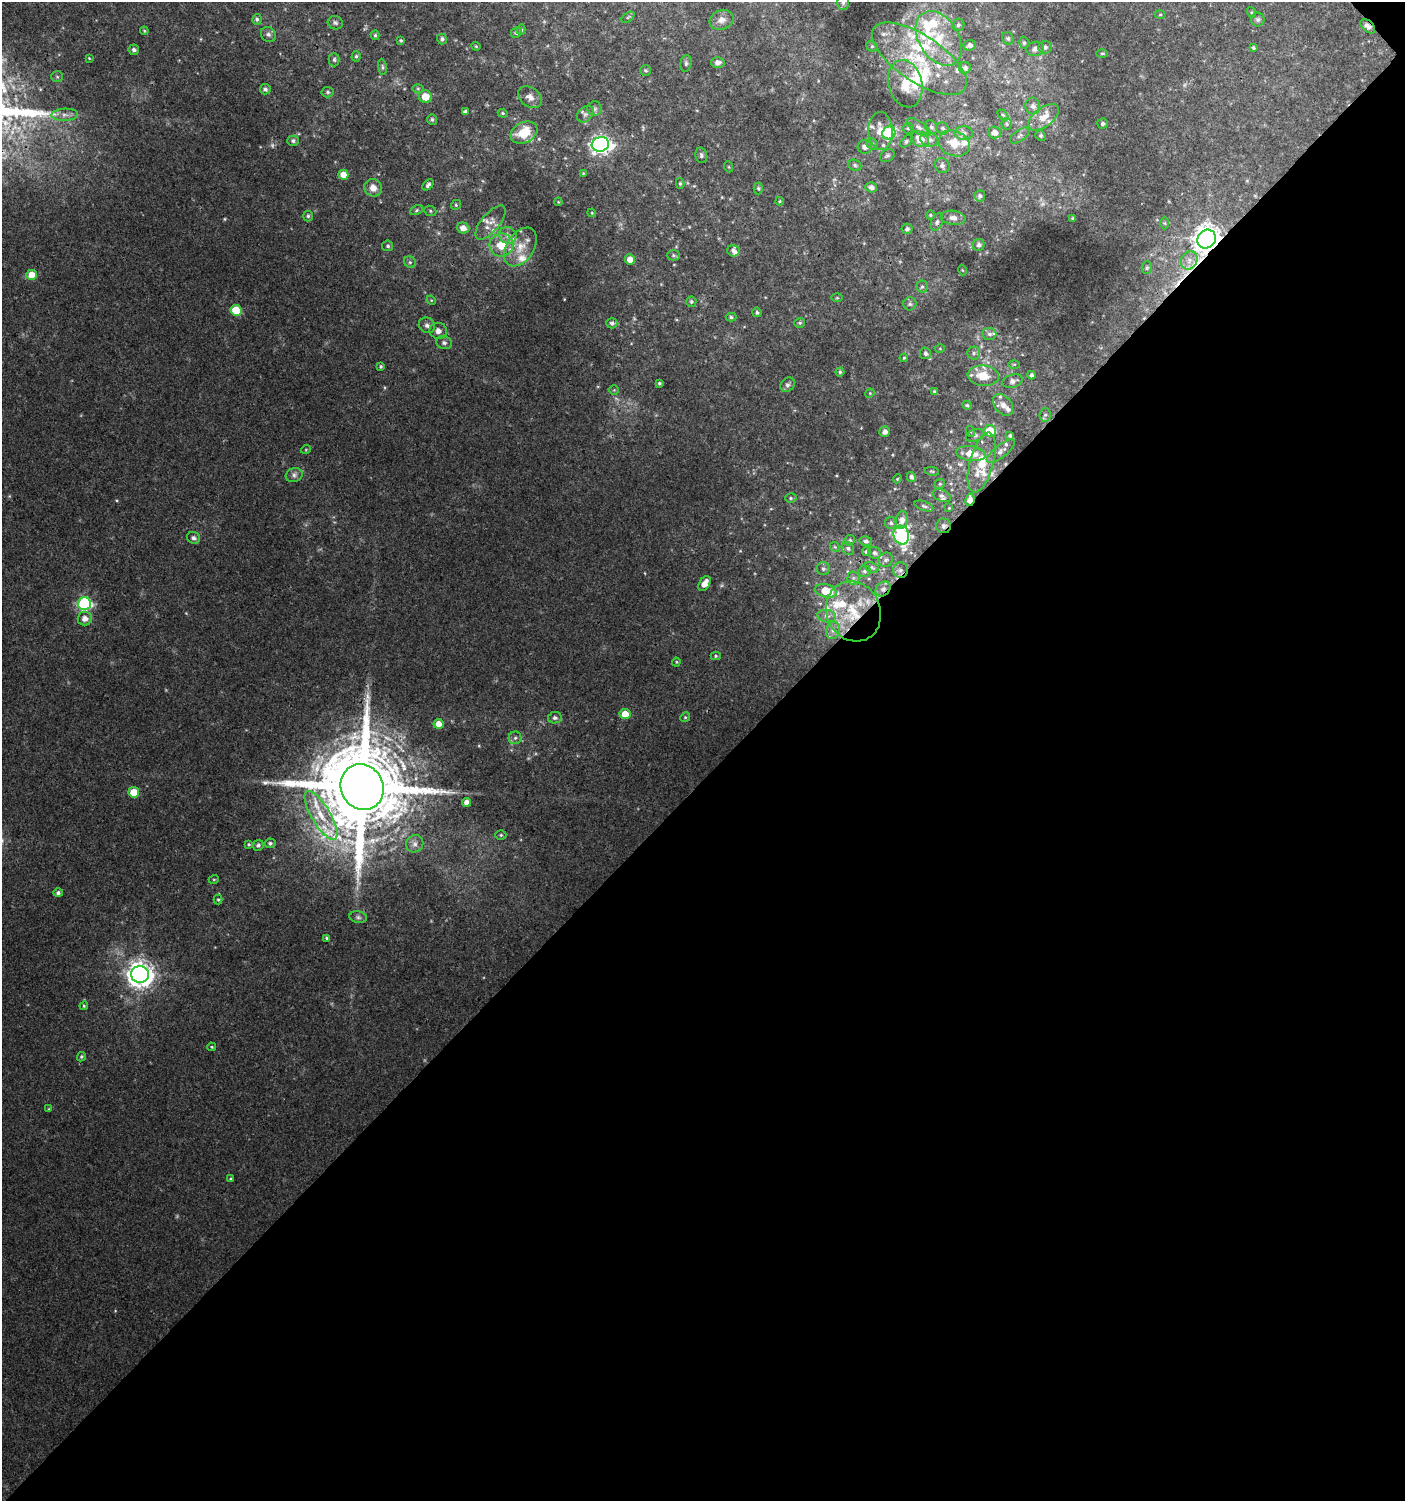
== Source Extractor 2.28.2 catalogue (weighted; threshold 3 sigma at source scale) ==
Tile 12 of 4 x 4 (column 4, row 3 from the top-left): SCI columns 4413-5815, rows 1531-3029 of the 6060 x 6084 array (HDU 1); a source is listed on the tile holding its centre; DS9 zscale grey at full resolution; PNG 1407 x 1503 px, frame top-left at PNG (2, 2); each listed source drawn as its Kron ellipse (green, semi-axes under 4 px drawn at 4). Shown black and unused: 48% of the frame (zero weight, under 3 of 4 exposures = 4% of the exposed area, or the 3 px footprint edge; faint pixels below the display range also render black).
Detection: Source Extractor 2.28.2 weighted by HDU 2 'WHT'; one run over the whole footprint, this tile lists its part. Background 0.00477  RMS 0.0021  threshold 0.0096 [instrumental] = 3 sigma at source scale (4.5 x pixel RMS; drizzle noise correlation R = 1.50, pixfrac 1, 0.0396/0.0396 arcsec/px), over >= 5 px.
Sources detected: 260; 5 too faint to see at this stretch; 2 cosmic-ray / hot-pixel residue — neither listed nor drawn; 34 inside a brighter listed object's ellipse — not listed separately; the other 219 listed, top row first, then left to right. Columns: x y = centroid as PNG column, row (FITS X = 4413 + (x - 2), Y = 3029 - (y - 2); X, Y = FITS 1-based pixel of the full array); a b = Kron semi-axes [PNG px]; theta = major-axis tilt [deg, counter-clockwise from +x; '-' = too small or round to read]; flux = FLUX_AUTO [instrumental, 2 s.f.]
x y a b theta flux
843 3 7 5 88 0.66
1251 12 5 3 - 0.23
1160 14 5 3 - 0.23
628 17 7 4 37 0.3
257 19 5 5 - 0.4
722 20 12 9 20 1.5
1258 20 7 7 - 0.5
335 23 7 6 - 0.5
958 25 6 6 - 0.6
1368 26 9 5 -44 0.85
521 30 5 4 - 0.38
144 31 4 3 - 0.23
516 33 5 5 - 0.47
268 34 8 7 - 0.64
375 35 5 4 - 0.34
939 38 30 20 -58 9.7
1008 38 6 5 - 0.45
442 39 5 5 - 0.54
401 40 3 3 - 0.29
1024 43 6 5 - 0.39
970 45 6 5 - 0.89
476 46 4 4 - 0.2
872 46 6 5 - 0.37
1045 47 7 6 - 0.7
1253 48 4 4 - 0.32
1035 49 9 7 14 1
134 50 5 5 - 0.6
1102 53 6 4 0 0.25
356 56 5 4 - 0.33
89 58 4 3 - 0.17
919 59 55 23 -34 16
334 60 7 5 -90 0.43
718 62 7 5 2 1
686 63 8 5 82 0.5
382 67 8 4 -82 0.41
965 68 6 6 - 0.73
645 71 5 5 - 0.34
57 77 6 5 - 0.36
905 84 24 17 -75 5.1
265 89 5 5 - 0.61
418 89 6 4 0 0.29
328 92 6 5 - 0.43
425 97 6 6 - 2.9
530 97 13 9 -37 1.4
1033 106 8 7 - 0.95
595 109 7 7 - 0.6
465 112 4 4 - 0.71
503 113 5 4 - 0.27
585 114 9 7 43 0.78
65 115 13 6 2 1.3
1003 115 6 4 -44 0.3
1044 117 18 9 37 3
432 119 5 5 - 0.42
1007 124 6 5 - 0.37
1103 124 5 5 - 0.52
919 127 14 6 -32 1.1
931 127 7 6 - 0.64
908 128 5 5 - 0.36
942 128 6 5 - 0.47
881 131 19 12 -87 3.3
994 132 6 6 - 1.5
524 133 14 10 28 5.9
889 133 7 6 - 11
964 133 9 7 -2 0.83
1020 136 11 5 35 0.69
1041 136 5 5 - 0.42
920 139 9 7 -32 3
929 140 9 7 -14 0.91
293 141 5 5 - 0.46
906 141 7 4 46 0.39
954 143 16 12 -23 4.1
600 144 8 7 - 95
872 144 6 5 - 0.43
864 147 7 7 - 1.1
701 155 8 6 -76 0.5
887 156 8 6 31 0.49
855 165 7 5 -23 0.45
942 166 8 7 - 0.74
729 167 5 3 - 0.21
583 173 4 4 - 0.18
343 175 5 5 - 2.6
680 183 5 4 - 0.32
428 185 6 4 47 0.61
871 187 6 5 - 0.96
373 188 9 8 - 2.1
758 188 6 4 -89 0.32
980 196 5 5 - 0.55
780 201 4 4 - 0.23
558 202 4 3 - 0.17
456 205 5 4 - 0.32
417 210 7 4 28 0.35
430 211 6 5 - 0.35
592 213 4 3 - 0.17
930 215 4 4 - 0.25
308 216 5 5 - 0.39
953 218 12 7 -8 1.2
1073 218 4 3 - 0.22
490 222 21 9 50 2.1
937 222 9 5 67 0.55
1165 223 6 4 -89 0.29
463 228 6 5 - 1.7
907 229 5 5 - 0.63
508 235 9 8 - 1.3
1207 239 10 8 48 250
501 245 12 11 - 4.7
979 245 6 6 - 0.68
388 246 5 5 - 0.45
520 247 21 13 56 3.9
733 251 6 5 - 0.73
673 255 6 5 - 0.4
630 259 5 5 - 1.9
1189 260 9 8 - 1.3
410 262 6 5 - 0.45
1147 268 6 5 - 0.42
962 270 5 3 - 0.18
32 275 5 5 - 3.2
922 287 6 5 - 0.4
837 298 6 4 0 0.23
431 300 5 4 - 0.21
691 302 5 5 - 0.39
910 304 6 6 - 0.46
236 310 6 5 - 6.2
757 312 5 4 - 0.43
731 317 5 4 - 0.36
612 323 5 5 - 0.56
800 323 5 5 - 0.35
427 325 8 7 - 0.79
438 331 8 8 - 1.2
989 334 7 6 - 0.65
444 343 8 6 -12 0.68
940 348 5 3 - 0.19
925 353 6 5 - 0.62
974 353 6 6 - 0.51
904 358 4 3 - 0.23
1014 364 6 4 1 0.24
381 366 4 3 - 0.32
840 372 4 4 - 0.4
1031 375 4 4 - 0.65
983 376 15 10 -6 4.4
1013 381 10 6 15 1.1
659 383 4 4 - 0.39
787 385 8 6 43 0.59
614 390 5 5 - 0.24
934 391 4 4 - 0.23
870 393 5 4 - 0.21
967 405 5 4 - 0.34
1003 405 12 8 -50 1.4
1045 415 6 5 - 0.51
970 431 5 3 - 0.23
990 431 6 6 - 5.5
885 432 5 5 - 0.99
975 435 9 6 19 0.6
1010 435 4 3 - 0.43
306 449 5 3 - 0.18
1001 451 17 6 38 1
971 454 15 7 -8 3.1
982 463 31 12 75 5.6
932 471 7 3 -9 0.24
294 475 8 7 - 0.74
911 477 5 4 - 0.6
897 479 4 3 - 0.21
940 484 5 4 - 0.3
942 496 9 5 -24 0.61
791 498 6 5 - 0.37
970 500 6 4 80 1.6
924 506 10 4 -19 0.52
949 508 3 3 - 0.17
902 520 9 6 79 1.2
891 523 6 6 - 0.42
944 526 7 7 - 0.69
901 535 9 7 -71 34
194 538 6 5 - 0.68
850 540 5 5 - 0.39
866 541 6 5 - 0.51
835 547 5 4 - 0.28
848 548 7 5 -52 0.5
866 552 4 4 - 0.38
875 553 6 5 - 0.6
886 560 7 6 - 0.64
872 567 7 5 -23 0.43
823 569 6 6 - 0.54
900 570 8 7 - 0.9
864 571 6 6 - 0.5
853 578 6 6 - 0.57
705 583 8 5 58 1.8
883 589 8 6 44 0.94
826 591 11 6 -13 4.9
84 603 7 6 - 35
853 611 30 27 -66 12
827 616 9 6 -9 1
85 619 7 7 - 1.5
833 630 9 7 74 1.1
716 656 5 4 - 0.29
676 662 4 4 - 0.24
625 714 5 5 - 3.2
685 717 5 4 - 0.27
555 718 7 5 11 0.66
438 724 5 5 - 1.9
515 738 6 6 - 0.52
362 787 23 21 -63 4000
134 792 5 5 - 4.6
467 802 4 4 - 1.4
321 815 28 9 -59 5.3
501 835 5 4 - 0.31
270 843 5 4 - 0.54
249 844 3 3 - 0.26
415 844 9 8 - 0.91
258 845 6 5 - 0.61
214 879 5 3 - 0.2
58 893 4 4 - 0.58
218 900 5 4 - 0.28
358 917 9 5 -10 0.57
327 938 4 3 - 0.44
140 974 9 8 - 220
84 1006 4 4 - 0.26
212 1047 4 3 - 0.27
81 1057 5 4 - 0.32
49 1109 4 4 - 0.21
230 1179 4 3 - 0.23
Overlapping masked pixels (flux is a lower limit): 8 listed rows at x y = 1368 26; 1207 239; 970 500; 944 526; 900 570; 883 589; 853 611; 362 787
Isophote crosses this tile's border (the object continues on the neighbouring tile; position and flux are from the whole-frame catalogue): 1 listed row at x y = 843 3